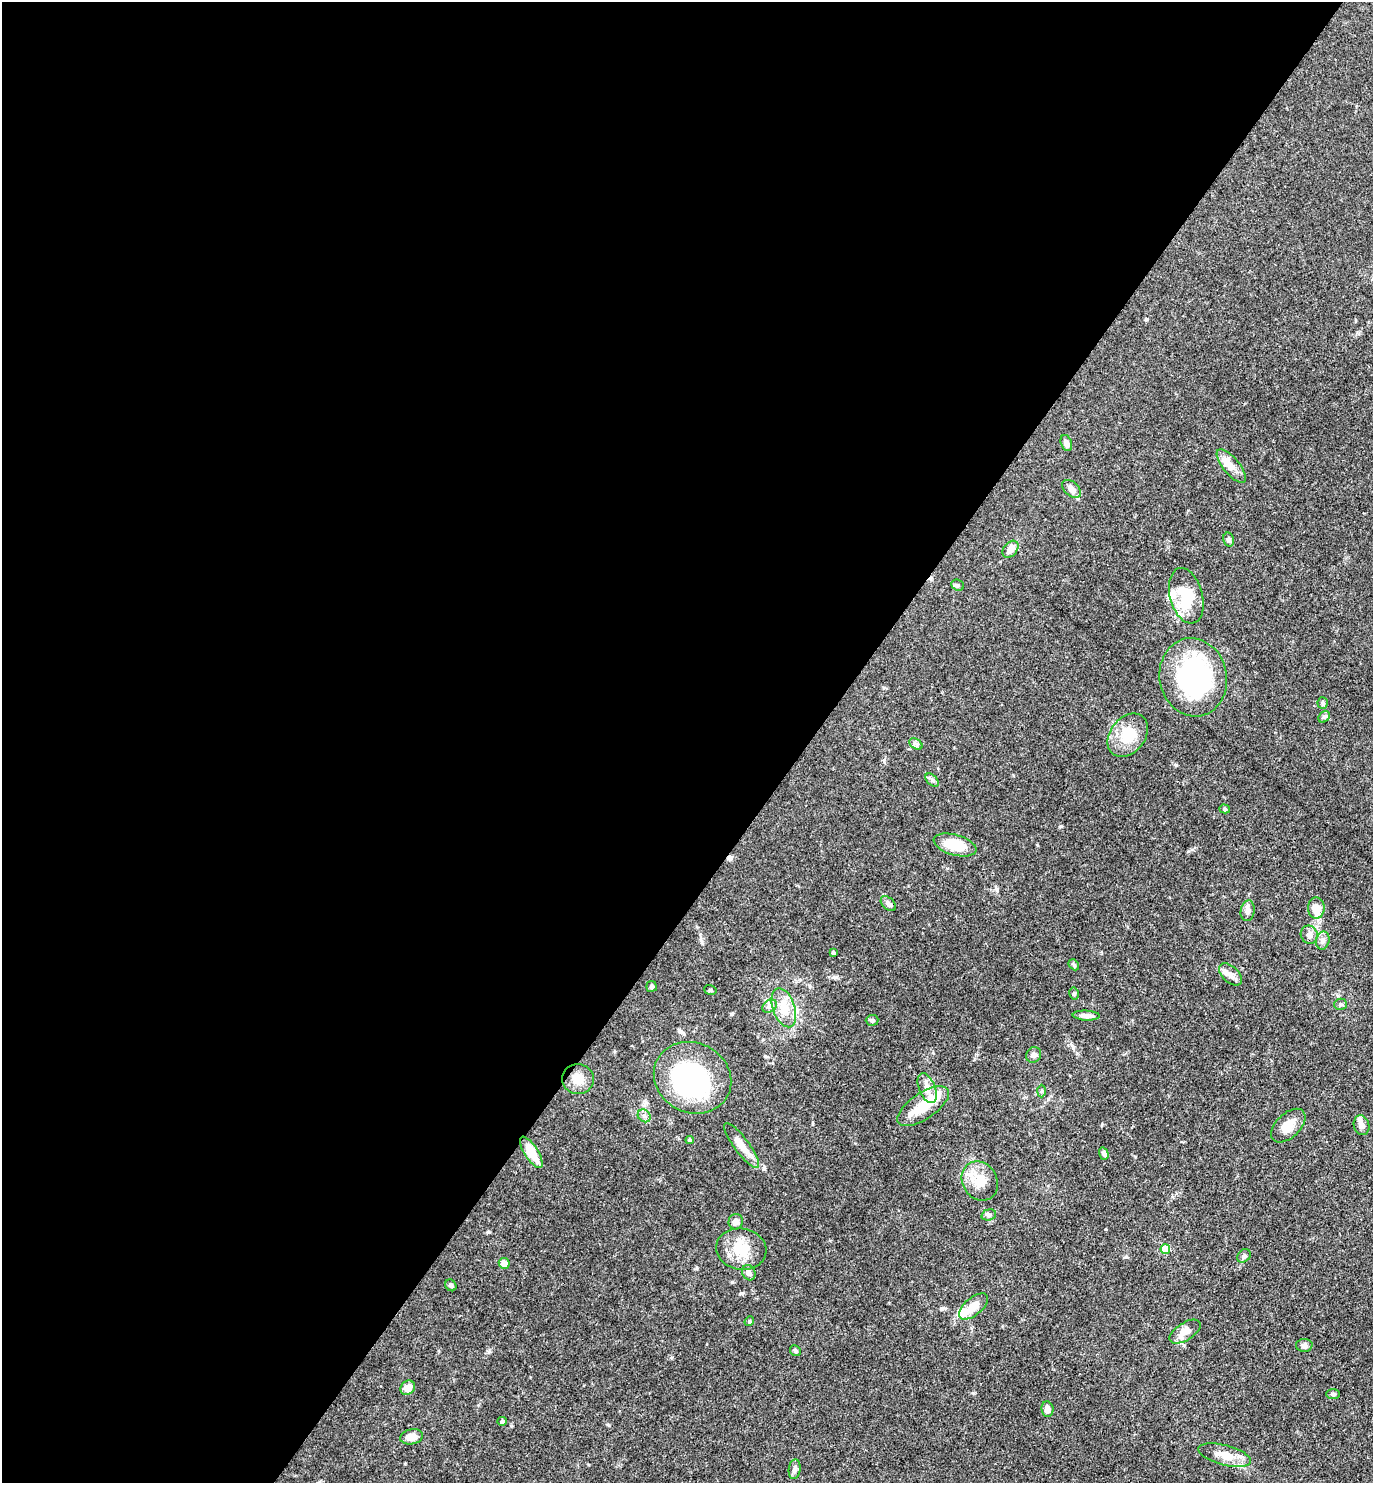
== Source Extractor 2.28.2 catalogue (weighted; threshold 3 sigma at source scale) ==
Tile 5 of 4 x 4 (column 1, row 2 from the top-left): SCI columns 153-1523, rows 2962-4442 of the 5929 x 5923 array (HDU 1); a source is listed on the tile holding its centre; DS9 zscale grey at full resolution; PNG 1375 x 1485 px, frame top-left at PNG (2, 2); each listed source drawn as its Kron ellipse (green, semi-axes under 4 px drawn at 4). Shown black and unused: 59% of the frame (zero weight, under 3 of 4 exposures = <1% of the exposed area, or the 3 px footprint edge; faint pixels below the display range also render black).
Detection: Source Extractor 2.28.2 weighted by HDU 2 'WHT'; one run over the whole footprint, this tile lists its part. Background 0.119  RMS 0.0043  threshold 0.0195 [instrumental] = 3 sigma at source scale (4.5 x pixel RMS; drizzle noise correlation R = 1.50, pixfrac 1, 0.05/0.05 arcsec/px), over >= 5 px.
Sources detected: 75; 5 inside a brighter object's white glare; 1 cosmic-ray / hot-pixel residue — neither listed nor drawn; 4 inside a brighter listed object's ellipse — not listed separately; the other 65 listed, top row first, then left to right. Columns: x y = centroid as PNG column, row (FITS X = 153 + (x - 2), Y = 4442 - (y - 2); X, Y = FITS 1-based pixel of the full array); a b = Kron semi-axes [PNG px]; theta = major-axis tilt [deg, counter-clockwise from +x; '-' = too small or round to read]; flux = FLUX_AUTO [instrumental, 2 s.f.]
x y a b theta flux
1066 443 8 5 -72 2.3
1231 466 21 8 -51 4.2
1071 489 11 7 -42 3.2
1229 540 7 5 -75 1.1
1010 549 10 6 50 4.2
958 585 7 5 -21 0.83
1186 596 28 16 -75 16
1193 677 39 33 -78 69
1323 703 6 5 - 0.7
1324 717 6 5 - 0.82
1128 735 24 17 52 12
916 744 7 4 -33 1
932 780 8 5 -45 1
1225 809 5 4 - 0.72
955 845 22 10 -16 12
888 904 9 5 -44 1.5
1316 908 10 8 -89 6
1248 911 10 7 81 2.3
1309 935 9 8 - 2.2
1323 941 9 6 76 1.7
833 953 4 3 - 0.92
1074 965 6 4 -48 0.7
1231 974 13 8 -43 2.5
652 986 5 5 - 0.99
710 990 6 4 -18 0.68
1074 994 6 4 -78 0.71
1340 1004 6 5 - 0.87
770 1006 8 6 36 1.3
784 1008 20 11 -71 7.7
1086 1016 13 5 -2 2.5
872 1020 6 5 - 0.8
1034 1055 8 7 - 1.5
693 1078 40 35 -27 66
578 1079 16 15 - 6
927 1088 16 8 -68 3.8
1042 1091 6 4 88 0.63
923 1106 30 13 34 13
644 1116 7 5 -44 1.3
1361 1125 10 7 -74 2.3
1288 1126 21 12 44 5.5
690 1140 4 3 - 0.72
742 1146 27 7 -53 5.7
531 1152 18 7 -57 12
1104 1154 6 4 -73 1.1
980 1181 20 17 -59 8.2
989 1215 7 5 19 1
736 1222 8 7 - 2.1
741 1249 25 20 -10 12
1165 1249 5 5 - 14
1244 1256 8 6 44 1.2
504 1263 5 5 - 3.4
749 1273 8 6 -64 2.3
451 1285 6 5 - 0.85
973 1306 17 8 40 6.2
749 1321 5 4 - 0.54
1185 1332 17 8 32 5.1
1304 1345 8 6 3 1.7
795 1351 6 5 - 0.99
408 1388 8 6 40 3.9
1333 1394 7 5 0 0.91
1047 1409 7 6 - 2.5
502 1421 4 4 - 1.2
412 1437 11 7 11 4.3
1225 1455 27 10 -15 7.2
795 1469 10 6 82 1.8
Unlisted compact peaks at least as high as the median listed source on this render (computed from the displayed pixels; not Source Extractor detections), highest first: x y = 1176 765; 1060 826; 731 1014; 973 1393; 741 1293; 488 1232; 1147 319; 609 1425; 511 1426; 489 1352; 1126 1257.